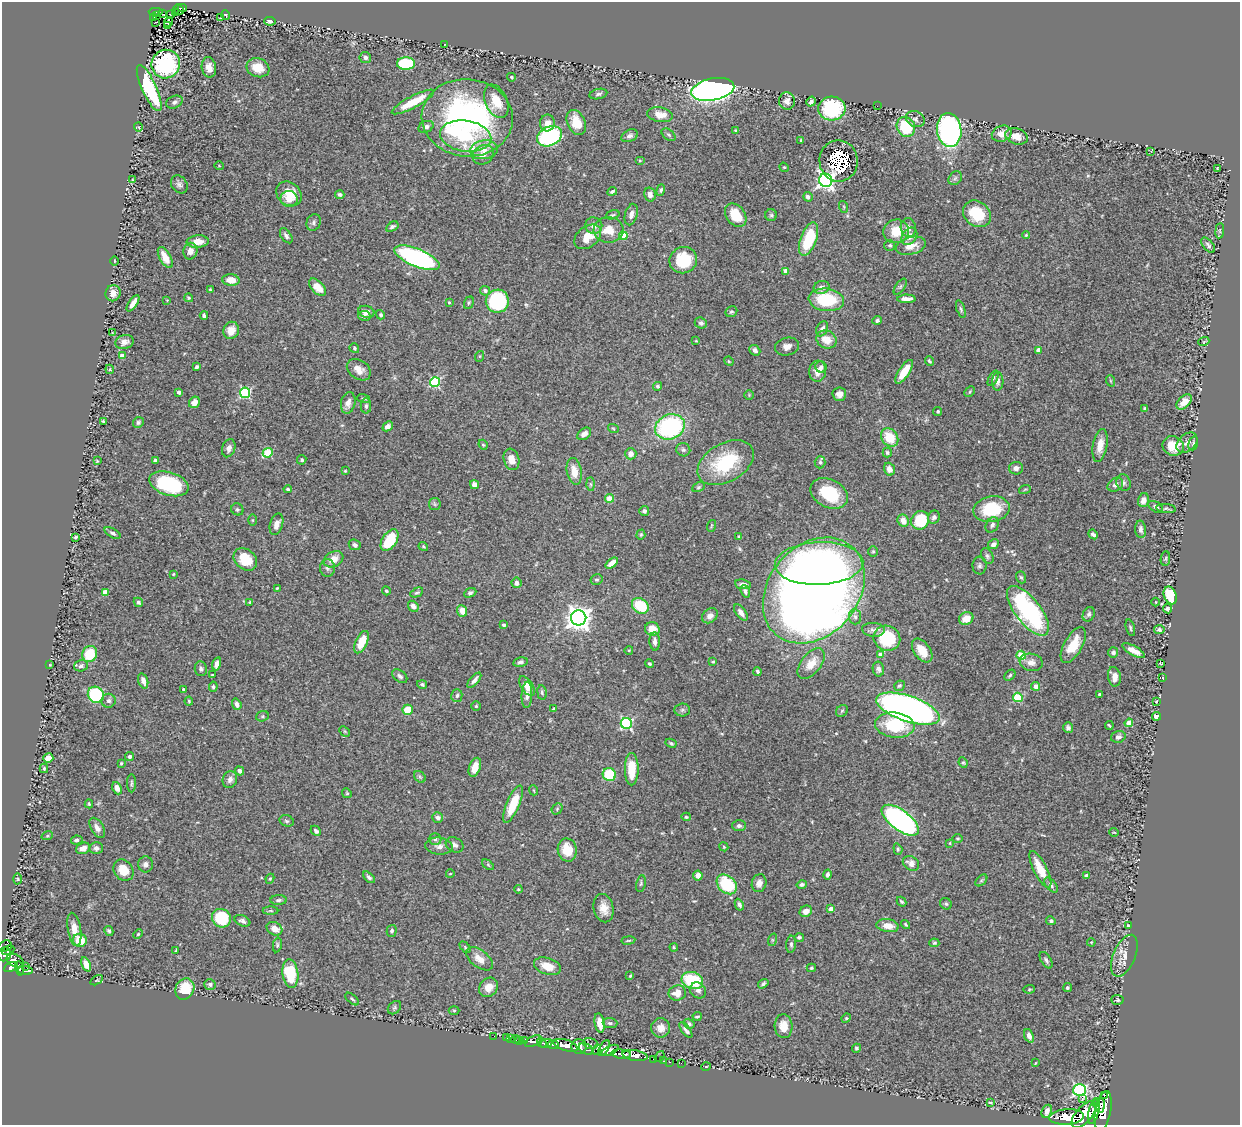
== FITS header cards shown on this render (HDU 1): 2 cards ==
NAXIS1  =                 1238
NAXIS2  =                 1123

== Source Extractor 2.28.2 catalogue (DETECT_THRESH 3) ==
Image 1238 x 1123 px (HDU 1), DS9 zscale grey, 1 PNG px = 1 image px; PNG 1242 x 1127 px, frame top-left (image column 1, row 1123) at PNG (2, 2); each listed source drawn as its Kron ellipse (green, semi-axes under 4 px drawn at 4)
Background 0.494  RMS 0.025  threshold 0.0753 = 3 sigma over >= 5 px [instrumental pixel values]
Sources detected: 485; all 485 listed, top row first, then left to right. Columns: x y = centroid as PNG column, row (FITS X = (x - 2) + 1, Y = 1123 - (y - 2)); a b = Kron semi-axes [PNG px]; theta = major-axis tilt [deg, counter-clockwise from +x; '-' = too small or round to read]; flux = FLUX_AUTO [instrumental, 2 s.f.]
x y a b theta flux
182 8 4 2 - 13
179 9 5 4 - 13
156 12 7 3 -1 57
162 13 3 2 - 2.1
175 13 3 2 - 4.7
170 14 4 2 - 0.82
157 15 3 2 - 6.6
225 15 5 2 - 1.8
154 17 4 2 - 13
221 18 3 2 - 1.2
270 21 6 4 -8 5
155 22 4 2 - 1.4
168 22 5 3 - 1.3
168 25 3 3 - 3.9
445 45 3 2 - 1.9
365 57 6 5 - 5.2
406 63 9 6 -1 100
166 64 14 14 - 160
209 67 10 7 -79 13
258 68 12 9 -21 28
511 77 4 3 - 2.2
149 88 25 7 -65 140
713 89 22 11 12 1100
598 94 9 5 13 4.1
496 101 18 11 -66 34
787 101 9 8 - 9.6
174 102 8 6 23 4.3
413 102 24 6 28 49
811 102 5 4 - 6.2
877 106 2 2 - 3.4
832 108 13 12 - 140
660 115 13 7 -9 21
467 118 46 38 -4 490
915 119 10 7 -28 5.6
576 122 13 9 -66 37
547 123 8 7 - 14
138 127 4 4 - 1.6
426 127 8 5 22 7.3
906 127 10 9 - 73
735 130 3 3 - 1.5
949 130 17 12 -83 430
1002 134 10 7 20 14
669 135 8 5 -37 3.4
466 136 26 15 -9 71
549 136 13 9 23 230
630 136 8 6 24 6.1
1017 136 11 8 -19 16
801 141 3 3 - 2.2
484 150 14 9 7 18
1151 151 2 2 - 0.95
483 155 11 9 32 12
640 161 5 3 - 1.6
838 161 20 19 - 150
219 166 4 3 - 1.2
784 167 5 4 - 1.9
1217 168 3 2 - 1.4
955 178 7 6 - 3.9
133 180 4 2 - 1.6
826 180 7 6 - 660
179 184 10 7 -54 5.7
661 190 6 4 72 2.9
612 191 5 3 - 3.4
289 194 14 11 -39 32
650 194 7 5 -76 7.5
340 195 4 4 - 3.8
808 197 5 4 - 5.1
289 199 8 8 - 13
844 207 6 4 -71 1.9
977 214 15 12 -39 62
613 215 7 4 19 2.3
631 215 11 6 75 9
736 215 13 9 -51 36
771 215 6 6 - 3.2
314 222 8 7 - 4.6
594 226 8 8 - 11
392 227 7 4 32 4.2
908 228 9 7 -78 7.4
609 230 15 12 -1 27
896 231 13 12 - 37
1220 231 8 4 83 2.6
1026 235 4 4 - 1.7
286 236 8 5 -55 4.9
623 236 4 4 - 45
909 236 9 7 53 12
588 237 15 10 38 26
809 239 17 8 70 78
198 242 11 6 5 21
890 245 5 5 - 3.6
1208 245 9 5 -51 4.4
911 246 15 8 15 21
190 251 8 7 - 9.5
165 257 12 5 -60 20
417 258 24 9 -23 350
683 260 14 13 - 65
114 261 5 3 - 1.3
785 271 4 4 - 12
231 280 8 5 -4 22
317 287 10 6 -46 21
822 287 8 6 17 8.2
900 287 9 4 54 3.8
210 290 3 3 - 1.8
485 291 5 4 - 5.6
113 293 8 7 - 12
189 298 4 3 - 1.7
906 299 9 4 0 11
167 300 2 2 - 1
826 300 18 11 -8 87
497 301 11 11 - 180
449 302 4 3 - 1.6
133 303 9 4 56 12
469 303 6 4 69 2.6
961 309 9 4 -72 3.3
366 312 8 6 -15 12
731 312 6 5 - 2.9
204 315 4 3 - 5.4
381 315 5 4 - 2.8
364 316 6 5 - 5.3
877 320 5 4 - 3.4
701 323 6 5 - 3.7
822 329 8 5 63 7.7
231 330 9 7 70 17
113 333 4 2 - 1.2
826 339 10 8 -25 23
696 341 4 3 - 1.4
1204 341 5 3 - 1.7
124 342 9 7 17 8
787 346 12 9 12 12
354 348 5 4 - 2.8
755 350 6 4 -41 6.7
1038 350 4 4 - 14
122 356 4 4 - 16
480 356 5 3 - 1.7
729 361 5 4 - 2
929 361 5 3 - 2.7
197 367 4 3 - 3.8
821 367 6 5 - 5.3
110 369 4 4 - 1.9
359 370 13 9 -36 16
818 371 10 8 83 14
904 372 14 5 57 34
993 378 8 4 64 3.2
1111 381 6 3 -71 1.8
435 382 5 5 - 140
998 382 9 5 87 6.2
657 386 4 4 - 3.3
179 392 3 3 - 7
970 392 6 3 46 1.8
245 393 5 5 - 180
839 394 7 7 - 8.8
749 395 5 5 - 2
363 399 6 3 -19 2.1
194 402 6 5 - 13
1184 402 9 6 43 17
348 403 11 7 77 11
366 406 8 5 -90 4.4
1145 409 4 3 - 3.1
938 411 4 4 - 2.3
103 421 3 3 - 2.4
138 422 5 5 - 3.8
388 426 5 4 - 7.2
670 427 15 12 21 220
613 428 5 3 - 1.6
584 434 8 5 36 9.6
890 438 10 7 -52 43
1187 443 12 8 43 9.3
1193 443 7 4 74 3.3
483 445 5 4 - 2.2
1100 445 16 7 79 17
1173 446 11 9 -23 27
229 448 9 6 72 7.7
683 450 7 6 - 4.3
887 452 5 4 - 3.1
268 453 5 4 - 74
631 454 6 5 - 12
511 459 11 7 -73 15
302 460 5 4 - 2.5
97 461 4 2 - 1.4
155 461 4 3 - 8.1
820 462 6 5 - 3.9
726 463 30 19 30 110
1016 468 7 6 - 7.6
889 469 6 5 - 11
345 471 3 3 - 1.7
574 471 13 7 -79 22
1123 483 8 7 - 4.8
169 484 20 11 -17 120
591 484 7 4 -89 3.1
474 485 4 4 - 9.8
1115 485 8 6 33 7.5
698 487 7 4 27 2.8
288 489 4 3 - 2.7
1025 489 6 3 19 2
829 493 20 14 -27 75
610 498 4 4 - 36
1143 500 7 5 74 13
435 504 6 6 - 3.1
1156 507 8 5 -31 5.8
1166 508 10 4 -7 3.1
237 509 6 5 - 3.4
992 509 18 12 11 77
644 511 5 5 - 4.5
934 517 6 5 - 5.4
252 520 6 4 90 2
920 520 9 8 - 68
903 521 6 5 - 15
276 524 11 6 73 12
992 525 8 6 58 5.2
711 526 6 3 71 1.7
1141 529 9 5 -87 6.6
112 533 9 4 -29 4.2
1093 534 5 3 - 5.1
641 535 5 4 - 2.1
76 537 4 3 - 2.4
739 537 4 3 - 2.3
390 540 12 7 58 64
993 544 5 4 - 6.9
355 545 6 5 - 5.2
423 547 5 3 - 1.9
873 551 5 5 - 2.4
987 556 8 5 -63 3.7
245 559 13 10 -41 47
334 559 10 7 29 19
1165 559 7 4 82 2.3
612 563 7 4 38 15
819 563 44 21 2 630
979 566 9 7 88 4.6
327 568 9 7 -86 5.8
173 574 3 2 - 1.3
1021 577 6 4 -70 2.9
597 580 6 5 - 2.9
517 583 5 5 - 7.9
743 584 8 5 -7 7.5
277 588 3 3 - 1.5
814 590 58 45 49 2700
386 591 4 3 - 2.5
745 591 6 4 -68 4.6
105 592 4 4 - 23
417 593 7 4 28 3.3
470 593 6 4 24 3.6
1170 595 9 6 -67 69
138 602 5 4 - 3
250 602 4 4 - 1.9
1156 602 4 3 - 1.2
413 606 6 4 -48 8.3
640 606 9 7 -35 63
1167 609 4 4 - 3.8
462 611 6 5 - 19
1028 611 30 12 -52 260
741 613 9 5 -53 8.8
1089 614 7 5 63 4.7
710 616 8 6 37 9.3
855 617 8 6 -84 5.9
579 618 7 7 - 1500
966 618 7 6 - 21
504 625 4 3 - 2.8
1130 628 8 4 -73 2.9
652 629 7 7 - 20
873 630 11 7 -5 6.9
1159 630 5 4 - 4.9
887 638 13 12 - 82
655 641 9 5 -86 6.9
362 642 12 6 66 37
1073 645 20 9 61 37
629 650 4 3 - 1.3
922 651 13 8 -54 26
1134 651 13 4 -29 14
1113 652 5 5 - 5.2
90 654 8 7 - 57
881 655 4 4 - 21
1021 655 4 4 - 66
520 662 7 4 11 4.5
713 662 4 3 - 1.8
1031 662 11 8 -9 12
1160 663 3 2 - 1.7
217 664 7 4 74 8.1
650 664 4 4 - 2.6
811 664 18 10 53 24
50 665 3 2 - 0.99
81 666 7 5 17 5.4
201 669 7 6 - 4.3
878 669 7 5 -80 5.4
758 672 4 3 - 3.5
212 675 3 3 - 1.6
1010 675 6 4 45 2.8
400 676 8 5 -40 5.4
1114 677 10 6 -81 13
1163 678 4 2 - 0.79
474 680 9 4 49 7.4
143 681 8 5 -73 9.5
422 684 5 4 - 3.3
527 686 11 6 -56 21
899 686 6 5 - 3.1
1036 686 4 4 - 13
213 687 5 4 - 3
183 689 3 3 - 2.1
542 692 7 4 -83 3.1
1099 694 3 2 - 1.8
96 695 8 7 - 130
527 695 13 5 87 7.6
457 696 6 5 - 4.5
1018 697 5 4 - 92
108 701 7 7 - 5.1
189 701 4 4 - 1.8
1156 701 4 3 - 1.6
237 704 6 4 -71 7.2
476 706 4 4 - 2.4
554 709 4 3 - 6.3
908 709 33 12 -19 1400
408 710 5 5 - 40
682 710 8 6 2 3.8
842 711 6 5 - 2.9
262 716 6 5 - 2.2
1156 716 4 3 - 5.7
626 723 5 5 - 230
1129 723 4 4 - 25
895 725 20 12 -6 90
1109 726 4 2 - 2.2
1068 728 5 4 - 4.6
345 731 6 4 -45 1.7
1118 737 7 5 16 5.7
671 743 6 4 -28 2.7
129 756 4 4 - 3.8
48 758 5 4 - 26
121 763 3 3 - 2.5
963 763 5 4 - 2.4
475 767 10 5 70 20
44 768 4 3 - 3.1
632 769 16 7 -90 41
240 771 5 4 - 5.7
609 775 7 6 - 72
420 777 6 5 - 3.1
230 779 8 7 - 8.2
131 783 9 3 90 2.7
117 788 6 4 -65 11
533 790 5 3 - 1.7
347 793 5 4 - 2.1
89 804 4 3 - 2
513 804 20 6 67 47
557 809 6 4 49 2.6
438 817 5 5 - 5.8
686 817 5 4 - 2.1
900 820 22 10 -37 570
287 821 7 5 -16 3.5
739 826 7 5 -1 4.6
97 828 11 6 -59 10
316 831 6 4 -45 3.7
1114 832 5 3 - 1.2
47 836 6 3 18 1.7
958 838 5 3 - 1.6
435 839 6 5 - 4
77 840 6 4 9 3.9
950 843 4 4 - 1.7
455 845 9 7 -31 6.6
439 846 14 8 -6 10
724 847 4 3 - 1.6
83 848 7 5 20 11
96 848 6 6 - 4.9
898 849 6 4 -70 2.3
567 850 11 9 -78 37
911 863 9 6 -35 13
145 864 8 7 - 6.9
488 865 7 3 -37 2.3
1040 869 20 6 -63 36
123 870 11 9 -53 30
450 874 4 2 - 1.1
698 875 5 4 - 10
828 875 5 4 - 4.3
1086 875 3 3 - 4.3
369 877 7 4 -44 3.9
18 879 5 3 - 1.8
270 879 5 4 - 2
981 880 7 4 45 2.6
641 883 8 5 79 3.2
759 883 9 7 75 10
727 884 11 8 -42 85
802 884 5 4 - 3.6
1051 885 9 5 -52 4.8
518 889 4 4 - 1.9
279 900 8 5 1 3.8
901 902 5 4 - 3.2
946 904 6 5 - 3
739 905 6 4 -63 5.1
604 908 14 9 -77 18
831 909 4 4 - 12
271 911 8 4 0 2.7
806 911 6 5 - 13
221 918 10 9 - 79
242 921 8 5 -23 5
1051 921 5 4 - 3
906 925 5 3 - 2.2
1128 925 4 2 - 1.5
888 926 11 6 -8 20
74 929 17 6 -80 18
274 929 8 6 -29 15
109 931 5 4 - 2.9
392 931 6 5 - 3.4
138 934 5 4 - 1.9
799 937 5 4 - 3.1
80 940 7 6 - 30
628 940 7 3 9 1.9
772 940 6 4 72 2.2
1091 942 4 3 - 1.3
934 943 5 4 - 2.4
791 944 8 5 86 4.2
277 945 7 4 78 2.8
5 946 7 5 21 410
465 947 6 4 -47 2.5
674 947 4 3 - 1.7
8 950 6 4 27 170
176 950 4 2 - 1.7
4 954 7 6 - 310
1124 956 22 11 67 20
479 959 15 8 -37 18
15 960 9 6 -28 310
1046 960 9 5 -57 4.6
86 964 7 4 -67 15
25 966 3 2 - 10
547 966 14 8 -18 24
11 967 7 4 24 490
19 968 7 4 -76 180
811 968 4 3 - 2.5
25 971 7 3 -4 200
290 974 14 8 -82 85
630 976 4 3 - 1.8
97 980 7 3 33 1.8
692 980 11 8 -19 100
210 984 6 5 - 3.9
763 984 6 4 35 3.3
489 987 10 8 52 18
1067 988 5 4 - 2.7
185 989 11 9 63 49
1029 989 5 4 - 2
698 990 8 7 - 6.4
677 993 9 7 18 19
352 999 8 3 -41 2.6
1117 1000 6 5 - 3.1
394 1008 7 5 45 3.3
454 1010 5 3 - 1.7
697 1016 4 2 - 2.3
846 1018 5 4 - 2.1
600 1023 10 5 -80 15
610 1023 7 5 -3 3.5
689 1024 6 4 -33 3.4
784 1026 12 9 -87 21
661 1028 9 9 - 13
686 1030 9 3 -53 5.2
494 1036 2 2 - 2.8
1029 1036 7 4 -68 8
506 1038 2 2 - 9.3
511 1039 3 2 - 2.6
515 1039 4 3 - 29
519 1040 3 2 - 5.9
525 1040 4 3 - 160
533 1041 9 4 27 300
542 1043 5 3 - 410
546 1043 6 3 22 630
591 1043 8 5 -16 210
553 1045 5 3 - 450
566 1045 12 5 -17 2600
579 1047 8 7 - 920
604 1048 9 4 59 420
856 1048 4 4 - 3
586 1049 8 5 -27 460
597 1050 5 3 - 240
610 1050 9 4 26 440
621 1054 10 4 -5 990
635 1055 12 5 -9 910
659 1057 6 2 53 72
653 1059 2 2 - 11
663 1061 3 2 - 4.5
669 1062 3 2 - 19
681 1063 2 2 - 7.8
1035 1063 4 2 - 1.1
706 1067 5 3 - 1.2
1080 1090 6 6 - 330
1104 1095 3 2 - 340
1082 1098 3 2 - 7.2
990 1103 3 2 - 1.9
1096 1104 4 3 - 300
1101 1105 7 3 82 500
1047 1111 7 5 64 6.5
1094 1111 13 5 75 1500
1103 1111 20 8 79 2900
1084 1115 16 8 49 4000
1067 1117 17 7 3 3600